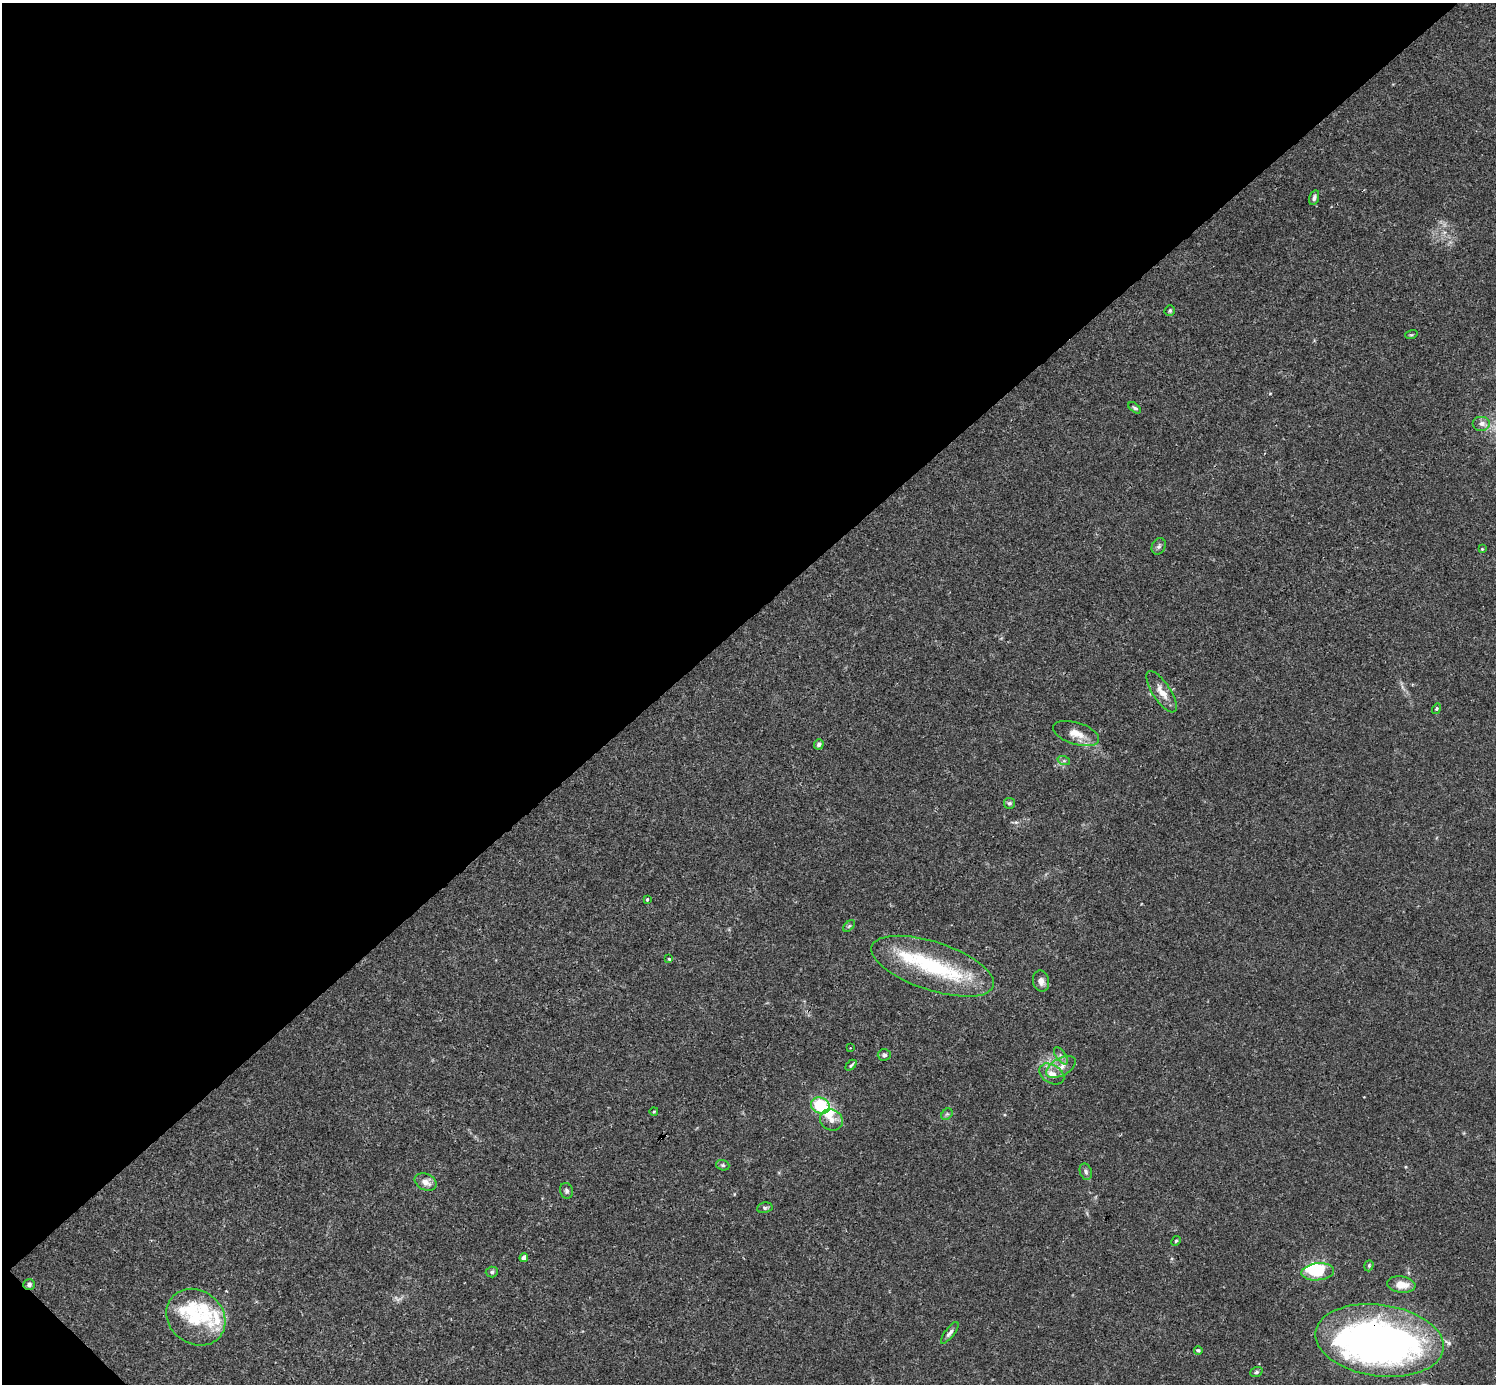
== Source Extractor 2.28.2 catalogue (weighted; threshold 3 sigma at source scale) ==
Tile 5 of 4 x 4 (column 1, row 2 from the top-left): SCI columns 2-1495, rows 2920-4301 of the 5982 x 5981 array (HDU 1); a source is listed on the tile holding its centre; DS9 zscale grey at full resolution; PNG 1498 x 1386 px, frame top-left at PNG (2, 3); each listed source drawn as its Kron ellipse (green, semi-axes under 4 px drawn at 4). Shown black and unused: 45% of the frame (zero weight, under 3 of 4 exposures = <1% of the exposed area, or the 3 px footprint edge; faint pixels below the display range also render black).
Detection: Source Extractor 2.28.2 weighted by HDU 2 'WHT'; one run over the whole footprint, this tile lists its part. Background 0.0164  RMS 0.0022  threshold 0.00989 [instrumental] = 3 sigma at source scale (4.5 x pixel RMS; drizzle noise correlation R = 1.50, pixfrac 1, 0.05/0.05 arcsec/px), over >= 5 px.
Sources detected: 55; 1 too faint to see at this stretch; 5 inside a brighter object's white glare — neither listed nor drawn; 4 inside a brighter listed object's ellipse — not listed separately; the other 45 listed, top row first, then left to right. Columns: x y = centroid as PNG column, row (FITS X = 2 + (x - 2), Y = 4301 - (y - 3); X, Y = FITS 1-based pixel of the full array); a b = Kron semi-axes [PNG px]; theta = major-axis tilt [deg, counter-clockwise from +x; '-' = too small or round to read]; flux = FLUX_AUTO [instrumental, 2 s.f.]
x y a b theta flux
1314 198 8 4 73 0.57
1170 311 5 5 - 0.33
1411 335 6 4 17 0.28
1135 408 7 4 -37 0.4
1482 423 9 7 0 1.2
1159 546 8 6 64 0.59
1482 549 4 3 - 0.19
1162 692 24 9 -57 2.6
1437 709 5 4 - 0.35
1076 733 24 11 -17 3
819 744 5 4 - 0.66
1064 761 6 4 -18 0.35
1009 803 6 5 - 0.41
647 899 4 3 - 0.25
849 926 7 4 44 0.34
669 959 3 3 - 0.27
933 966 64 24 -18 20
1041 981 10 8 -77 1.3
850 1048 2 2 - 0.15
884 1055 7 5 4 0.52
1061 1056 10 5 -54 0.7
851 1065 6 3 44 0.32
1061 1067 16 8 29 2
1052 1074 13 9 -31 2
820 1106 10 7 -25 12
654 1111 4 3 - 0.18
947 1114 6 5 - 0.39
831 1120 12 10 -29 1.6
723 1165 7 5 -20 0.43
1086 1172 8 6 -71 0.58
426 1182 11 8 -24 1.7
566 1191 8 6 -74 0.57
765 1208 8 5 10 0.41
1176 1241 5 4 - 0.26
524 1258 4 4 - 1.7
1369 1266 6 4 71 0.3
492 1272 6 5 - 0.41
1318 1272 16 8 6 8.7
29 1284 6 5 - 0.53
1401 1284 14 8 -8 2.8
196 1317 31 26 -38 11
950 1333 13 4 52 0.73
1379 1340 64 36 -8 140
1198 1350 4 4 - 0.35
1256 1372 6 4 20 0.37
Overlapping masked pixels (flux is a lower limit): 3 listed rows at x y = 933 966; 29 1284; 1379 1340